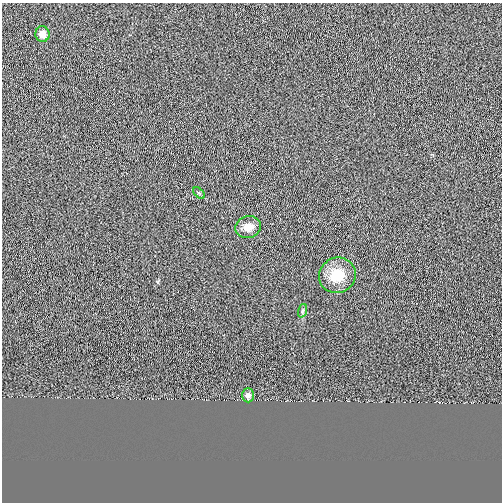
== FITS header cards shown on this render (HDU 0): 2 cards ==
NAXIS1  =                  500
NAXIS2  =                  500

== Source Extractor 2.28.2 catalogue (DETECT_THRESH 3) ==
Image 500 x 500 px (HDU 0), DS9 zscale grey, 1 PNG px = 1 image px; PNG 504 x 504 px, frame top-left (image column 1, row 500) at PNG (2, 3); each listed source drawn as its Kron ellipse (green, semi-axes under 4 px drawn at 4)
Background 0.00139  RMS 0.042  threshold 0.125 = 3 sigma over >= 5 px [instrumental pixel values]
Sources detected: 6; all 6 listed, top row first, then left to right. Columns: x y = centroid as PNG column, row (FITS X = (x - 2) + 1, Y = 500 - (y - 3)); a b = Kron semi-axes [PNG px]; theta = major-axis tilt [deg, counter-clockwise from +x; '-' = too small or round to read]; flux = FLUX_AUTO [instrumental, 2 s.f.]
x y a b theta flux
42 34 8 7 - 25
199 193 7 4 -44 4.2
248 227 13 11 16 27
337 275 19 17 33 70
302 311 7 4 71 5
248 395 7 6 - 11